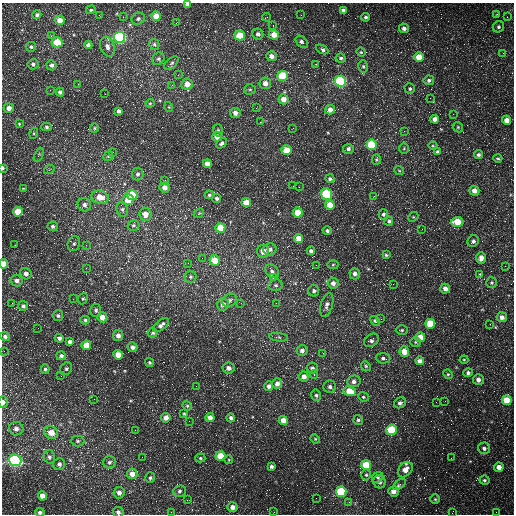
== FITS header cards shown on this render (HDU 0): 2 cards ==
NAXIS1  =                  512 /fastest changing axis
NAXIS2  =                  512 /next to fastest changing axis

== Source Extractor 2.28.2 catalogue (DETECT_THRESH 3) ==
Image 512 x 512 px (HDU 0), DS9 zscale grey, 1 PNG px = 1 image px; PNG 516 x 516 px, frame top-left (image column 1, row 512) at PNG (2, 3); each listed source drawn as its Kron ellipse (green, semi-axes under 4 px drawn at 4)
Background 1690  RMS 44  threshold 133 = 3 sigma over >= 5 px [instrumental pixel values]
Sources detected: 274; all 274 listed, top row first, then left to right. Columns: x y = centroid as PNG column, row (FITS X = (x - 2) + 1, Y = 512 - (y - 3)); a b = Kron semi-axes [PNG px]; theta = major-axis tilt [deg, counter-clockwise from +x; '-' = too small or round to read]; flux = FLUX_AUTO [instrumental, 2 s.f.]
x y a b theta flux
187 4 4 3 - 11000
91 10 5 4 - 3900
343 10 4 4 - 8200
497 14 3 2 - 3200
37 15 4 4 - 6400
99 15 2 2 - 1700
301 15 3 2 - 2900
156 16 5 4 - 39000
123 17 3 3 - 1700
267 17 4 3 - 2700
365 17 4 4 - 5500
507 17 2 2 - 1200
138 19 7 5 28 6000
60 20 5 4 - 26000
176 23 2 2 - 2000
273 25 2 2 - 1700
498 27 6 5 - 5700
404 28 5 5 - 9800
258 34 5 5 - 9200
274 35 5 5 - 33000
51 36 3 2 - 5600
240 36 5 5 - 79000
119 37 5 5 - 630000
57 42 5 5 - 92000
302 42 7 5 -43 9200
154 44 6 5 - 5000
88 45 4 4 - 10000
31 47 5 5 - 5100
107 47 10 7 -71 14000
322 49 7 4 -26 10000
361 52 5 4 - 3100
503 53 2 2 - 1600
271 56 5 5 - 16000
419 57 5 4 - 50000
341 58 5 4 - 5900
158 59 6 6 - 6300
171 63 9 5 43 6700
33 64 5 5 - 7600
316 64 2 2 - 1600
52 65 5 5 - 8500
363 66 6 5 - 4900
178 75 3 3 - 1800
282 76 5 5 - 140000
429 80 5 4 - 7500
340 81 5 5 - 450000
265 83 6 6 - 19000
78 84 2 2 - 1500
187 84 6 5 - 27000
172 85 4 4 - 2700
250 89 5 5 - 4700
410 89 5 5 - 5100
50 90 2 2 - 1500
60 92 4 4 - 8100
105 94 2 2 - 4000
430 98 3 3 - 2400
283 99 5 5 - 24000
150 103 4 4 - 3000
169 107 5 3 - 2400
9 108 5 4 - 14000
256 108 2 2 - 1600
330 110 5 4 - 21000
119 111 4 3 - 8400
235 113 5 5 - 15000
453 114 2 2 - 1600
435 119 4 4 - 18000
507 120 4 4 - 28000
260 122 2 2 - 2000
19 124 4 4 - 2700
47 127 5 4 - 5000
458 127 5 4 - 4000
94 128 5 4 - 3600
293 128 3 2 - 3800
218 130 6 5 - 5600
404 131 2 2 - 1900
34 133 5 3 - 3400
217 137 5 5 - 22000
222 143 6 4 45 6800
372 145 5 5 - 160000
433 146 4 3 - 2500
348 149 5 5 - 9300
404 149 5 4 - 3600
287 150 5 5 - 59000
113 152 2 2 - 1600
438 152 4 4 - 7500
39 155 7 3 65 4000
478 155 4 4 - 6600
108 156 5 4 - 3600
498 158 4 3 - 3500
376 160 5 4 - 3700
207 164 4 4 - 22000
3 168 4 2 - 5700
49 170 5 3 - 2900
399 170 5 3 - 2600
138 174 6 6 - 8500
330 179 4 4 - 6500
165 180 2 2 - 1600
293 186 2 2 - 1400
164 187 5 5 - 18000
299 187 2 2 - 5000
23 188 4 2 - 2100
474 191 5 5 - 20000
326 194 6 5 - 220000
132 195 5 5 - 74000
209 195 5 4 - 4000
374 196 3 3 - 3000
100 197 9 6 -12 37000
217 198 4 4 - 5800
128 200 5 5 - 43000
246 202 5 4 - 39000
84 205 7 6 - 11000
330 205 5 4 - 39000
122 209 7 5 -77 7500
18 212 5 4 - 53000
199 213 5 4 - 3200
298 213 5 5 - 74000
145 214 6 6 - 26000
383 214 5 5 - 5900
413 217 5 4 - 3300
389 221 5 4 - 5500
457 222 6 5 - 56000
133 225 6 5 - 5100
52 226 5 4 - 5700
220 228 5 4 - 61000
422 229 2 2 - 1300
327 231 4 4 - 6800
299 238 4 4 - 29000
473 241 6 5 - 8100
74 244 7 6 - 7100
15 245 2 2 - 1600
86 245 3 2 - 1900
270 249 6 6 - 9800
263 251 6 6 - 27000
311 251 4 4 - 8100
386 255 3 3 - 3900
202 258 4 4 - 3400
481 258 6 5 - 18000
215 260 5 5 - 53000
188 263 3 3 - 2300
4 264 4 4 - 32000
316 265 2 2 - 1200
333 265 5 4 - 3000
505 266 3 2 - 2700
86 268 2 2 - 1500
272 271 8 5 -39 8400
26 274 6 5 - 14000
355 274 6 5 - 12000
480 274 3 3 - 2400
191 277 6 5 - 5600
273 278 4 4 - 3800
17 281 6 5 - 12000
333 283 5 5 - 14000
492 283 5 5 - 4700
393 284 2 2 - 1800
276 285 7 5 10 6900
445 289 5 5 - 15000
314 291 5 5 - 7300
73 299 2 2 - 1900
83 299 6 4 66 4400
230 300 8 6 33 9200
12 303 3 2 - 2400
241 303 4 4 - 2700
276 303 3 2 - 6000
223 304 6 6 - 16000
327 305 12 6 74 12000
23 306 5 5 - 6000
96 310 7 5 -87 6800
58 316 5 5 - 6200
102 317 5 5 - 22000
502 317 5 5 - 13000
381 319 2 2 - 4500
85 320 5 4 - 4800
375 321 5 4 - 7300
430 324 5 5 - 99000
490 324 2 2 - 1300
161 325 9 5 38 11000
38 328 2 2 - 1500
402 330 6 5 - 4900
153 333 5 4 - 4600
5 336 5 4 - 8400
118 336 5 5 - 14000
279 337 9 4 -7 5100
420 337 5 4 - 35000
59 338 4 4 - 8800
371 340 8 6 35 8600
69 342 4 4 - 8200
416 342 5 5 - 4300
86 345 5 5 - 48000
132 347 5 4 - 9400
302 350 5 5 - 11000
4 351 2 2 - 1400
404 352 5 5 - 37000
323 353 3 3 - 1700
118 355 5 4 - 34000
61 356 5 4 - 6800
383 358 7 5 -4 7300
464 360 4 4 - 3200
420 361 4 4 - 16000
149 362 4 4 - 3900
366 366 5 4 - 4000
229 368 6 5 - 12000
312 368 5 5 - 8000
45 369 5 4 - 4700
66 369 7 5 56 5300
468 373 5 4 - 6700
314 374 4 3 - 19000
448 374 5 4 - 3800
61 376 3 2 - 2400
304 377 5 5 - 17000
478 380 5 5 - 13000
354 381 7 5 15 16000
277 383 5 5 - 15000
196 386 2 2 - 1200
269 386 5 4 - 11000
330 387 6 6 - 8700
349 391 6 5 - 60000
316 395 6 4 -75 5500
363 397 5 4 - 4100
94 399 3 2 - 3000
507 400 5 4 - 61000
445 401 2 2 - 1300
3 402 6 4 90 12000
436 402 2 2 - 1600
400 403 6 5 - 9800
187 406 5 4 - 3400
184 414 3 3 - 3000
210 417 4 4 - 18000
166 418 5 4 - 17000
231 418 4 4 - 7200
283 420 4 4 - 33000
358 420 5 4 - 5500
189 421 2 2 - 3200
16 429 7 6 - 14000
135 430 2 2 - 1500
391 430 5 5 - 150000
51 432 7 6 - 35000
315 439 5 4 - 3300
77 441 7 5 -1 5900
484 448 6 5 - 9000
220 456 5 4 - 53000
49 457 7 5 -74 7900
142 457 3 3 - 1200
200 458 5 4 - 3800
451 458 2 2 - 1300
15 460 6 5 - 560000
229 460 4 3 - 2200
109 462 6 6 - 7800
59 464 6 6 - 10000
366 465 5 5 - 110000
271 466 3 3 - 6300
499 467 5 4 - 21000
405 470 8 6 51 26000
132 474 5 5 - 25000
366 475 5 4 - 4700
378 477 6 5 - 5200
150 478 5 5 - 5500
484 480 5 4 - 5200
380 482 7 6 - 13000
399 484 7 4 38 8600
179 491 6 5 - 6300
393 491 5 5 - 20000
341 492 5 5 - 210000
119 493 5 5 - 14000
42 496 4 4 - 26000
316 498 2 2 - 17000
435 499 4 4 - 3800
187 500 2 2 - 1700
349 502 4 4 - 3200
232 507 5 5 - 17000
40 512 4 4 - 7000
118 512 5 5 - 8800
171 512 2 2 - 1300
274 512 2 2 - 1400
496 512 2 2 - 2400
452 513 2 2 - 1400
At the frame edge (FLAGS 8, measured only in part): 7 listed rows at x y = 187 4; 3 168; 4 264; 3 402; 40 512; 118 512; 452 513